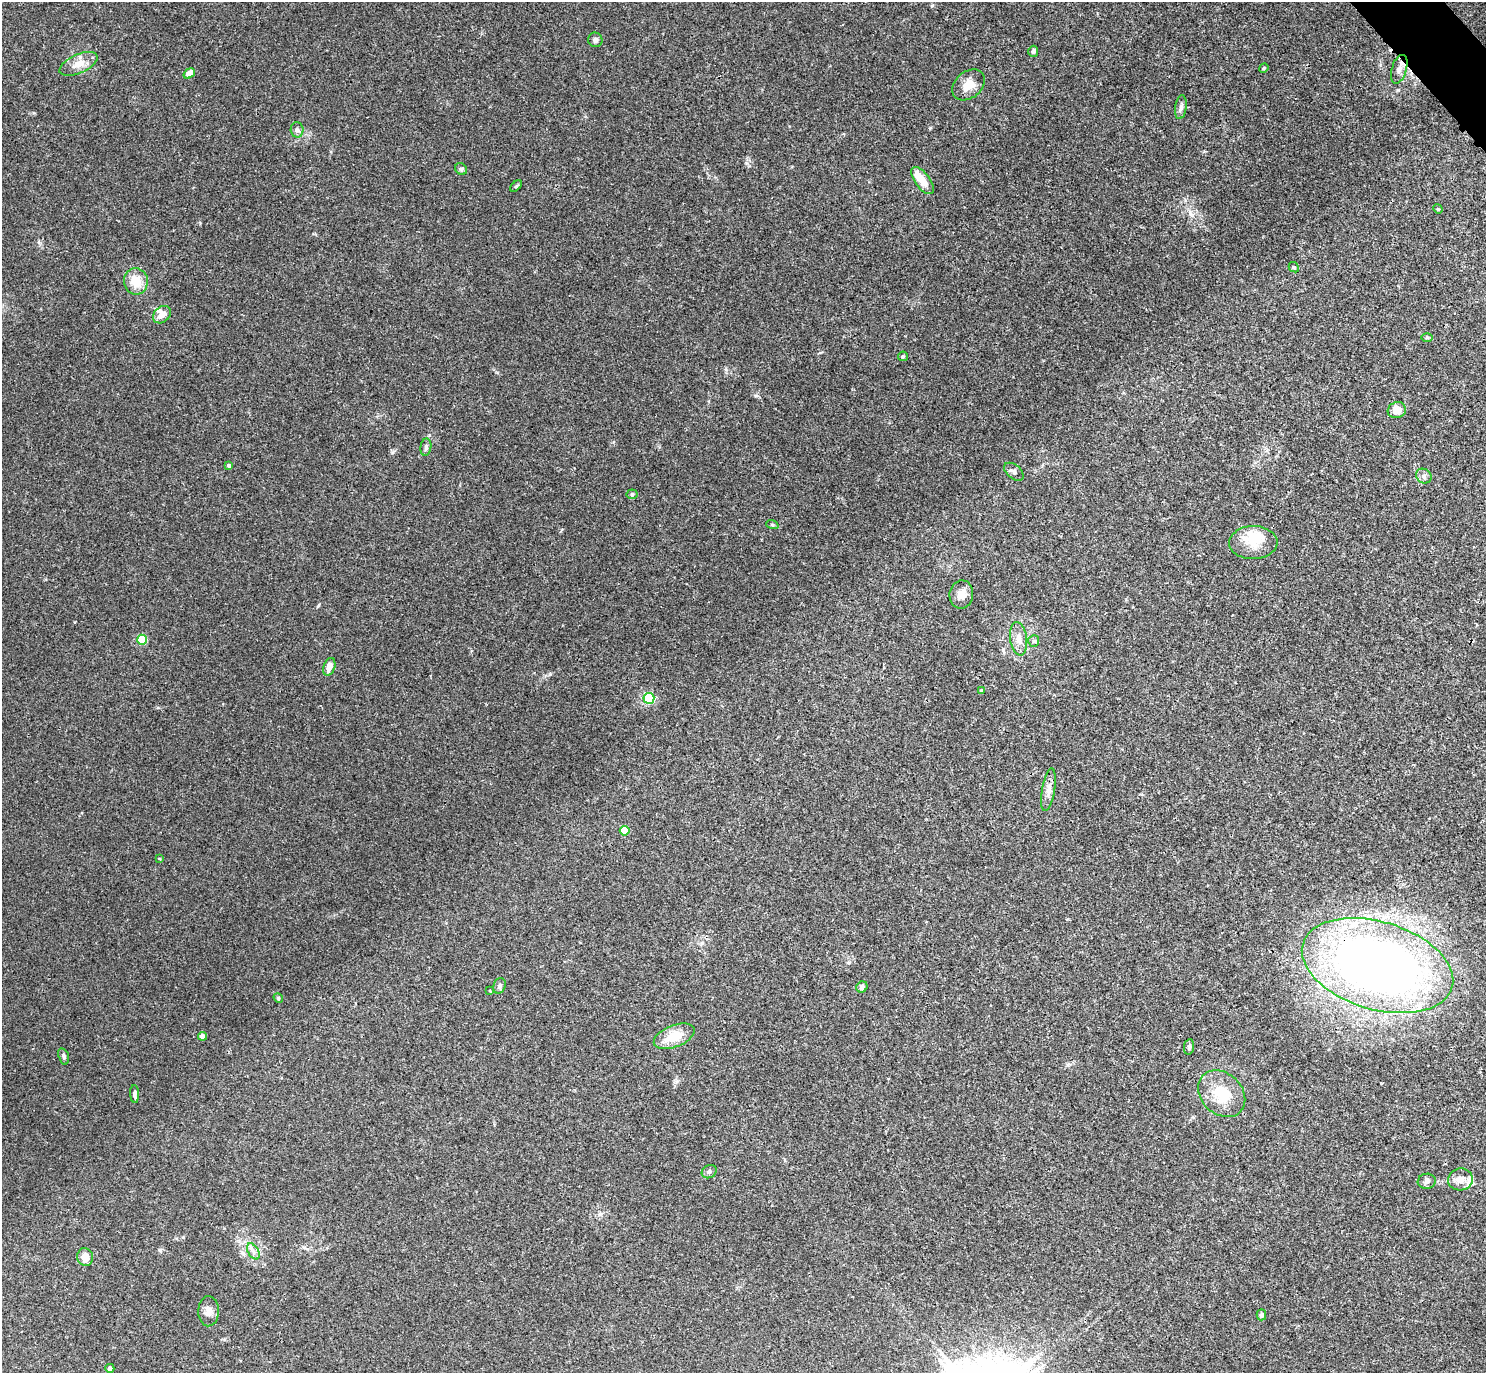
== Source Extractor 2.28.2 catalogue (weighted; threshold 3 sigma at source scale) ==
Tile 10 of 4 x 4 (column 2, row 3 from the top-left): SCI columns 1509-2992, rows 1689-3059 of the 5981 x 5978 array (HDU 1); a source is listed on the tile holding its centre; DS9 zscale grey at full resolution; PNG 1488 x 1375 px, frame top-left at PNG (2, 2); each listed source drawn as its Kron ellipse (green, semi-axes under 4 px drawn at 4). Shown black and unused: <1% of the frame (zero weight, under 3 of 4 exposures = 2% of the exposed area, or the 3 px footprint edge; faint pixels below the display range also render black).
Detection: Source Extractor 2.28.2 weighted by HDU 2 'WHT'; one run over the whole footprint, this tile lists its part. Background 0.0261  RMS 0.0024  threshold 0.0106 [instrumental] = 3 sigma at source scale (4.5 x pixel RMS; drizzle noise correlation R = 1.50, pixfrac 1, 0.05/0.05 arcsec/px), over >= 5 px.
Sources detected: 61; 2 inside a brighter object's white glare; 1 cosmic-ray / hot-pixel residue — neither listed nor drawn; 3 inside a brighter listed object's ellipse — not listed separately; the other 55 listed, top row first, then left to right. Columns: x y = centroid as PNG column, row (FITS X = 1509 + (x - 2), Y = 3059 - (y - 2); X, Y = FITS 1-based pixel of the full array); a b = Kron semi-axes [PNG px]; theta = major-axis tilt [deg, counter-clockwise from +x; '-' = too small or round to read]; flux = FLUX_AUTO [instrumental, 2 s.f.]
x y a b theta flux
595 40 7 7 - 0.65
1033 51 5 5 - 0.5
78 64 20 9 24 2.8
1264 68 5 4 - 0.25
1399 69 15 7 73 1.4
189 73 6 4 34 3
968 85 18 13 40 3.2
1181 107 12 5 82 0.87
297 130 7 6 - 0.66
461 169 6 5 - 0.43
922 180 16 7 -54 3.7
516 186 7 4 44 0.33
1438 209 5 4 - 0.23
1294 267 6 4 -42 0.28
136 281 13 12 - 4.2
162 315 10 7 44 2
1427 338 6 4 2 0.29
903 356 5 4 - 0.29
1397 410 9 8 - 2.7
426 447 9 5 82 0.6
229 466 4 4 - 0.62
1014 472 11 7 -40 0.81
1424 476 8 7 - 0.82
632 494 5 5 - 0.3
772 525 6 4 -19 0.3
1253 543 24 16 2 4.5
961 594 14 12 80 2
1018 639 17 8 -82 2.1
142 640 5 5 - 11
1034 641 6 5 - 0.41
329 667 9 5 70 1.8
981 691 4 3 - 0.42
649 698 5 5 - 24
1048 790 21 6 80 1.7
625 831 5 4 - 6.1
159 859 4 2 - 0.19
1377 966 78 44 -17 180
499 986 8 6 71 0.64
862 987 6 5 - 0.71
490 991 4 3 - 0.18
278 998 5 4 - 0.29
203 1036 4 4 - 2.3
674 1036 21 11 21 5.7
1189 1047 8 5 81 0.48
64 1056 8 5 -72 0.51
135 1094 9 4 -87 0.8
1222 1094 26 20 -44 8
709 1172 8 6 30 0.65
1460 1179 12 11 - 2.1
1427 1181 9 7 8 0.77
253 1251 9 5 -59 0.87
85 1257 9 8 - 2.4
209 1311 15 10 88 1.7
1261 1315 5 4 - 0.55
110 1368 4 4 - 0.83
Overlapping masked pixels (flux is a lower limit): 1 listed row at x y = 1377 966
Unlisted compact peaks at least as high as the median listed source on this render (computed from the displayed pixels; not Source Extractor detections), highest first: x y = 930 128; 318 606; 550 674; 392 452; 756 396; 429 435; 746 163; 34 113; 160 1250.